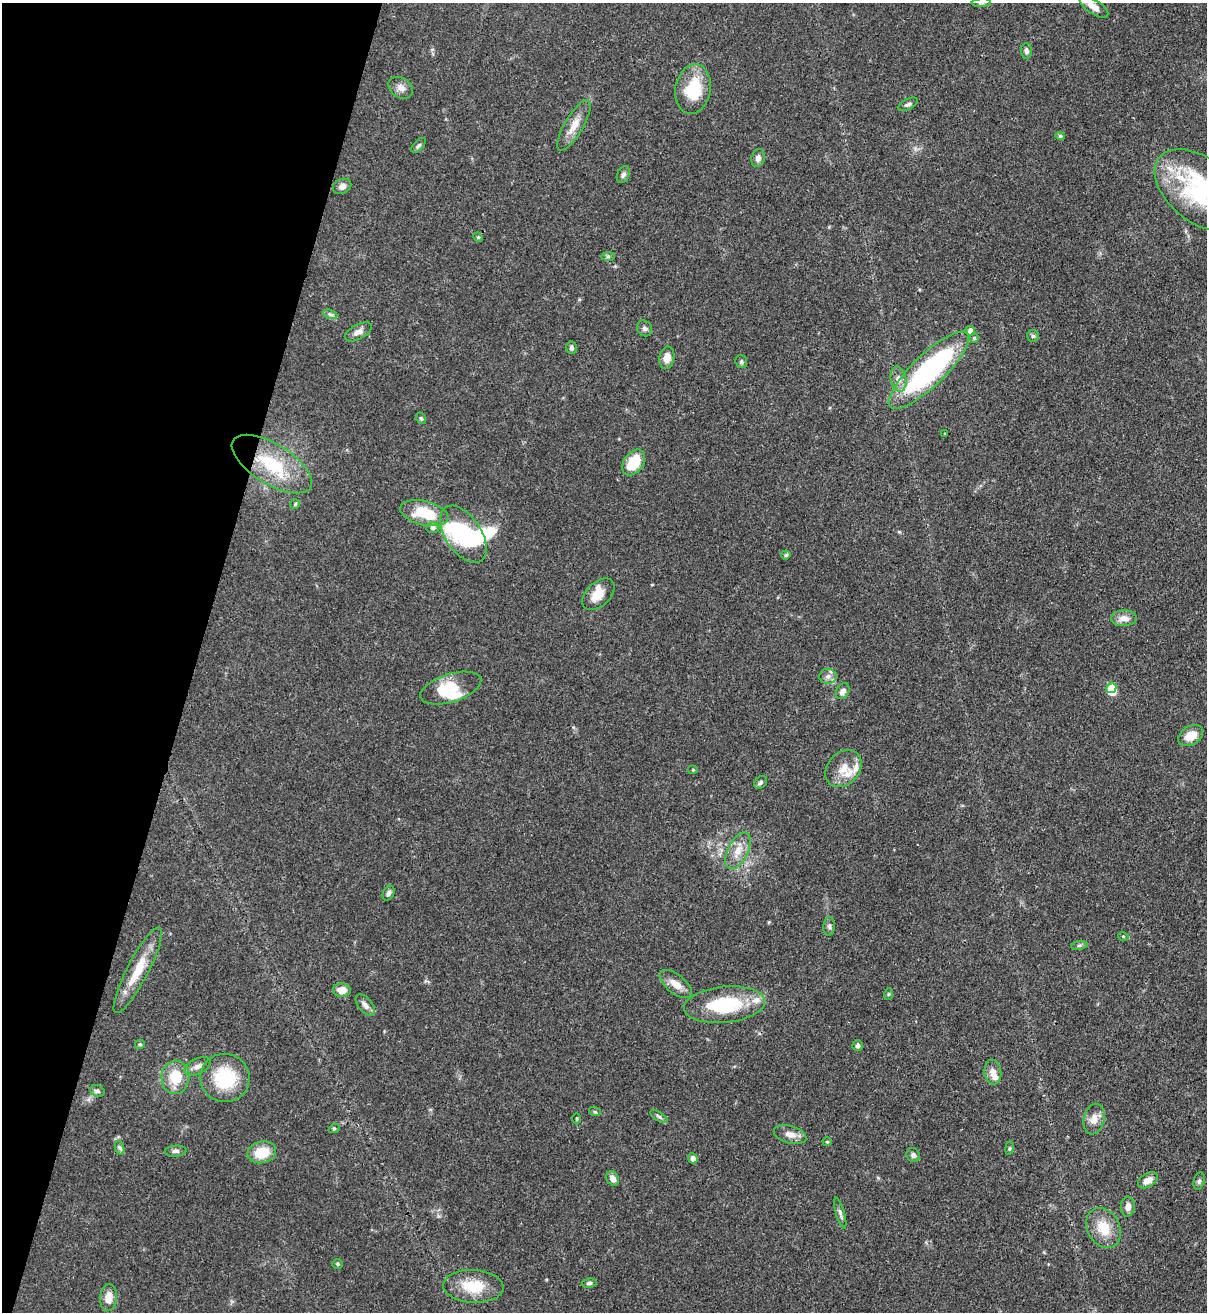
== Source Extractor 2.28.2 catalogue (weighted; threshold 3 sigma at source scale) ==
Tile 9 of 4 x 4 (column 1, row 3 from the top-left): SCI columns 221-1425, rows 1342-2651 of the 5383 x 5305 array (HDU 1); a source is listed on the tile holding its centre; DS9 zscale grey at full resolution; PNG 1209 x 1314 px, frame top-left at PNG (2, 3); each listed source drawn as its Kron ellipse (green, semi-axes under 4 px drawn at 4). Shown black and unused: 16% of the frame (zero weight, under 3 of 4 exposures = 7% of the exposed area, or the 3 px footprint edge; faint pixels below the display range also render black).
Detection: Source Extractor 2.28.2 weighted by HDU 2 'WHT'; one run over the whole footprint, this tile lists its part. Background 0.105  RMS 0.0041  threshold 0.0186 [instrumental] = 3 sigma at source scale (4.5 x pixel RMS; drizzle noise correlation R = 1.50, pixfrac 1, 0.05/0.05 arcsec/px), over >= 5 px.
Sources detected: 96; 4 inside a brighter object's white glare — neither listed nor drawn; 6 inside a brighter listed object's ellipse — not listed separately; the other 86 listed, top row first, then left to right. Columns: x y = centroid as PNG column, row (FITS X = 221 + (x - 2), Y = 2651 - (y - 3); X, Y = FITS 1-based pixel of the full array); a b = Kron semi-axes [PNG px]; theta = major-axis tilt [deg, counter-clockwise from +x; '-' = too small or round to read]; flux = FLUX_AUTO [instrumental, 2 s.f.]
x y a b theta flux
981 3 9 4 5 0.76
1094 7 17 7 -34 3.4
1026 51 7 5 -87 1.3
401 88 13 9 -32 2.6
693 89 25 17 80 17
908 104 11 5 27 1.1
574 126 29 9 60 5.4
1060 136 5 4 - 0.72
419 145 9 5 48 0.93
758 158 9 6 75 1.9
623 175 9 6 66 1.2
342 186 9 7 26 2.1
1201 191 53 32 -38 54
478 237 5 4 - 0.44
608 257 7 4 1 0.77
330 314 7 4 -19 0.99
645 328 8 7 - 1.3
970 331 5 5 - 2.6
358 332 15 7 28 2.5
1033 336 6 6 - 0.91
974 338 5 4 - 0.68
571 348 6 5 - 0.97
667 358 11 7 80 3.9
741 362 6 5 - 0.76
929 370 53 16 44 74
898 379 12 7 -78 2.9
421 418 6 5 - 0.71
945 433 3 3 - 0.74
634 462 14 9 53 14
272 464 45 20 -32 25
295 504 5 5 - 0.58
424 513 24 12 -14 16
433 528 6 5 - 1.3
463 534 32 18 -56 35
786 555 4 4 - 0.78
598 594 19 12 43 5.8
1124 618 13 8 1 3.5
828 676 9 7 1 1.9
451 688 31 14 17 16
1111 688 5 4 - 10
843 691 8 6 59 1.9
1191 736 13 9 31 5.7
843 769 20 16 46 6.5
693 770 5 3 - 0.42
761 782 7 5 47 1
738 851 20 10 63 5.5
389 893 8 5 62 1.2
829 926 9 5 85 1.2
1123 936 5 3 - 0.39
1079 945 8 4 8 0.81
138 970 48 10 63 12
676 984 19 9 -39 4.3
342 990 9 7 -3 4.8
889 994 6 4 71 0.51
365 1005 13 7 -50 2.2
725 1005 40 18 6 27
140 1044 5 4 - 0.53
858 1045 5 5 - 1.2
198 1066 14 7 25 2.4
993 1072 12 8 -83 3.3
175 1077 17 14 86 11
225 1078 24 24 - 22
97 1091 7 5 -20 1
595 1112 6 3 -18 0.48
659 1117 10 4 -32 0.94
577 1119 6 3 90 0.44
1094 1119 15 10 78 3.7
334 1129 6 3 19 0.47
790 1135 16 9 -15 3.5
827 1142 4 4 - 0.45
120 1148 7 4 -71 0.86
1009 1148 7 3 82 0.55
176 1151 11 5 5 1.3
262 1152 14 10 13 9.7
913 1155 7 6 - 1.1
693 1158 5 4 - 1.9
613 1178 7 6 - 2.4
1148 1180 11 6 31 3.6
1199 1181 9 5 75 1.1
1128 1207 10 7 84 2.5
840 1213 16 4 -74 1.4
1104 1228 21 16 -62 9.7
338 1264 5 5 - 0.58
589 1283 7 4 9 0.84
473 1286 30 16 -3 13
109 1298 13 8 85 4.8
Isophote crosses this tile's border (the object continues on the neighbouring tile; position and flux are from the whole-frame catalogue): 2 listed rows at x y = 981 3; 1201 191